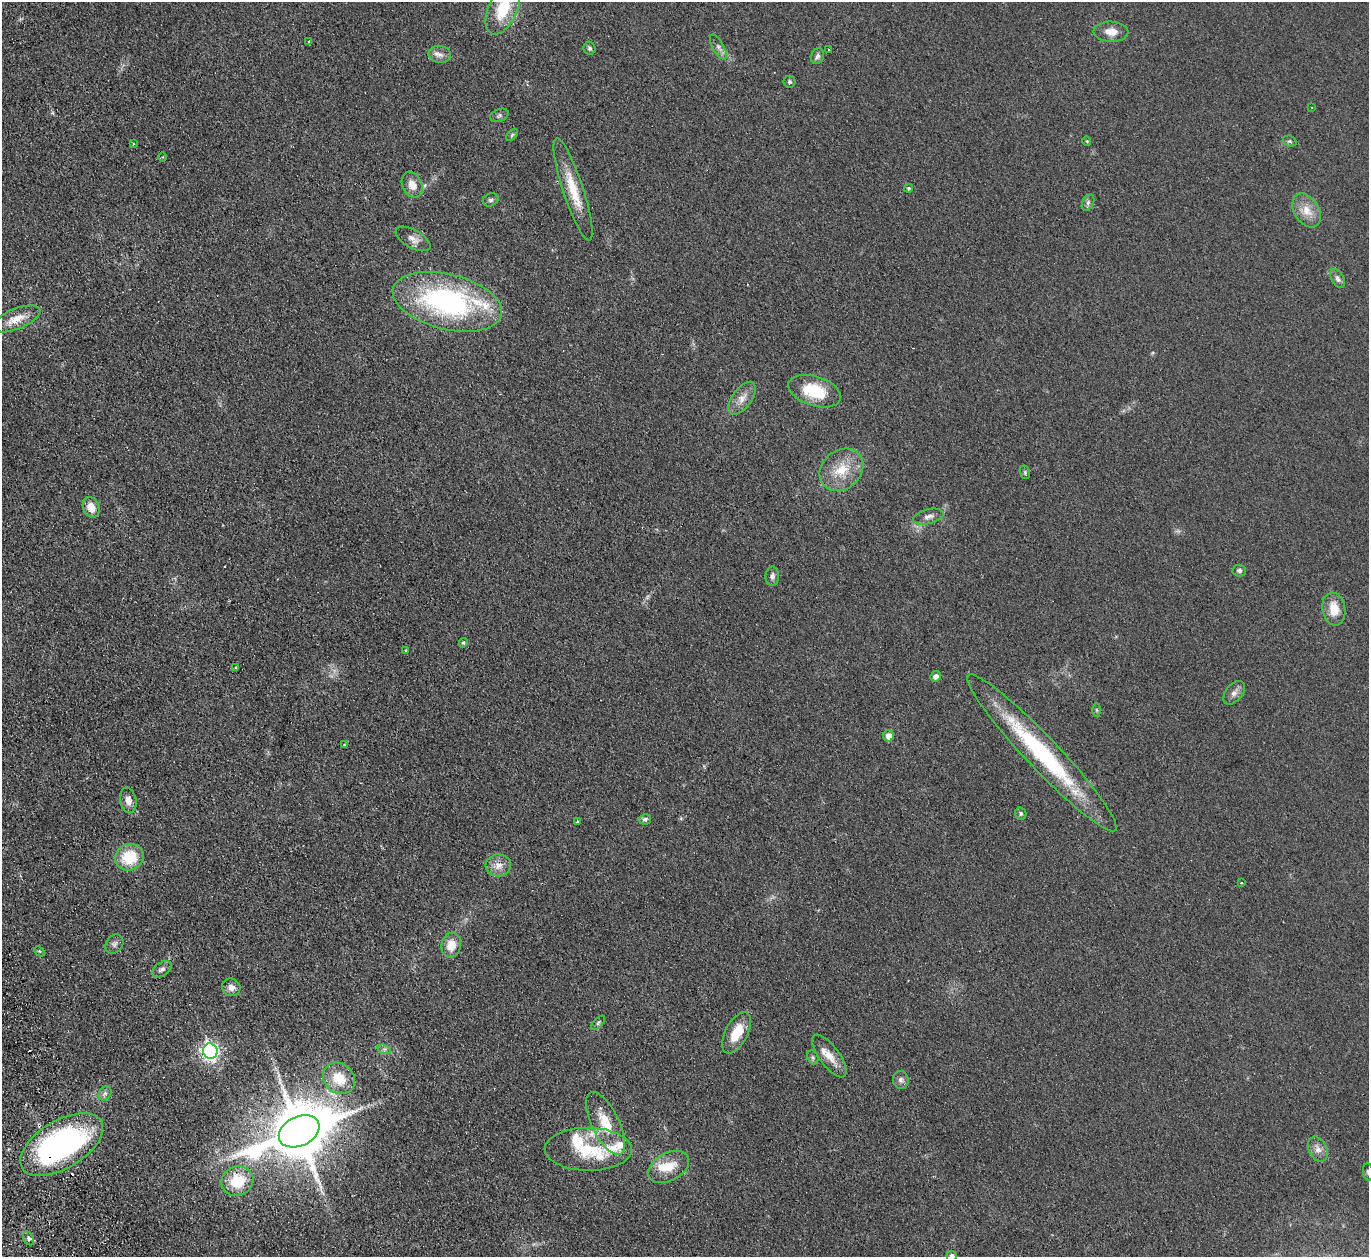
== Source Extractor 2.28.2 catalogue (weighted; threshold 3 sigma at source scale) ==
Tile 7 of 4 x 4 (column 3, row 2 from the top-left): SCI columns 2788-4154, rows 2685-3939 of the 5574 x 5496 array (HDU 1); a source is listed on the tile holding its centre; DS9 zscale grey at full resolution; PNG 1371 x 1259 px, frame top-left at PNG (2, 2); each listed source drawn as its Kron ellipse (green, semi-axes under 4 px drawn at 4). Shown black and unused: <1% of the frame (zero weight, under 2 of 3 exposures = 3% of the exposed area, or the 3 px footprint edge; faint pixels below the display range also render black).
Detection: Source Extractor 2.28.2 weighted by HDU 2 'WHT'; one run over the whole footprint, this tile lists its part. Background 0.0465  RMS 0.0085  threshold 0.038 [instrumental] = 3 sigma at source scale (4.5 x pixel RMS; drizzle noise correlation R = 1.50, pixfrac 1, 0.05/0.05 arcsec/px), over >= 5 px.
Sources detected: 84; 1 inside a brighter object's white glare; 3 cosmic-ray / hot-pixel residue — neither listed nor drawn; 5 inside a brighter listed object's ellipse — not listed separately; the other 75 listed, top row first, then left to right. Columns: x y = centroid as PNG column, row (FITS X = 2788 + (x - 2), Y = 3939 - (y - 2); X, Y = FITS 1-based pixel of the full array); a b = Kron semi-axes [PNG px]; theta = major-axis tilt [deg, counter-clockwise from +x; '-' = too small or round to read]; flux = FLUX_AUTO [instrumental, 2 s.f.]
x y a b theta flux
503 9 27 14 66 32
1111 32 17 10 -3 8.6
309 42 4 3 - 2.2
718 47 14 5 -60 3.6
589 48 6 6 - 1.7
829 49 3 3 - 1.3
440 54 11 8 -8 4.5
817 56 8 6 71 2.6
790 82 6 6 - 1.6
1312 108 2 2 - 0.57
499 115 10 6 22 2.2
512 135 7 4 46 1.5
1087 141 4 4 - 0.8
1290 141 7 5 -20 1.4
133 144 3 2 - 0.62
162 157 4 3 - 0.8
412 185 13 10 -67 8.3
908 188 4 4 - 1.2
573 189 54 10 -72 25
491 200 8 6 21 2.1
1088 203 8 5 63 2.3
1307 210 18 12 -57 12
413 239 19 9 -29 6.1
1338 278 10 6 -61 3.3
447 302 56 27 -14 170
16 319 26 10 21 12
815 391 27 15 -18 34
742 398 19 10 54 8.1
841 470 23 19 41 23
1025 472 7 5 -75 1.4
91 507 10 8 -65 10
928 517 15 7 13 4.5
1239 571 7 6 - 2
772 576 9 7 86 3
1334 609 16 11 -80 14
463 643 5 4 - 1.3
406 650 3 3 - 1.6
236 667 4 3 - 0.88
935 676 5 5 - 3.9
1234 693 13 8 50 4.6
1097 710 6 4 -89 1.2
889 736 5 5 - 7.2
344 745 4 2 - 0.76
1042 753 107 16 -47 110
128 800 13 8 -79 5.8
1021 814 6 5 - 1.6
645 819 6 5 - 2
578 822 3 3 - 2.3
129 857 14 13 - 31
498 865 13 11 4 7.2
1241 883 3 3 - 1.1
114 944 10 8 50 3.2
451 945 13 9 77 13
39 951 6 4 -43 1.2
162 969 11 6 33 3.1
231 987 9 8 - 5.5
598 1023 9 4 46 1.6
737 1033 23 11 62 20
384 1049 7 4 -17 1.8
210 1051 8 7 - 310
829 1056 25 10 -53 11
813 1057 7 5 -69 1.9
339 1078 17 14 -41 20
901 1080 9 8 - 3.2
105 1093 7 6 - 2.3
605 1123 34 14 -64 23
299 1131 21 14 26 5600
62 1145 46 24 31 200
588 1149 43 21 0 40
1318 1149 13 9 -64 5.9
669 1167 22 14 29 17
1368 1172 9 5 -82 2
237 1181 16 14 28 30
28 1238 7 5 -61 2.2
952 1256 5 5 - 3.9
Overlapping masked pixels (flux is a lower limit): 1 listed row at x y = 62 1145
Isophote crosses this tile's border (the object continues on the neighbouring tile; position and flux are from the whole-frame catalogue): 3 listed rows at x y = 503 9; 1368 1172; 952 1256